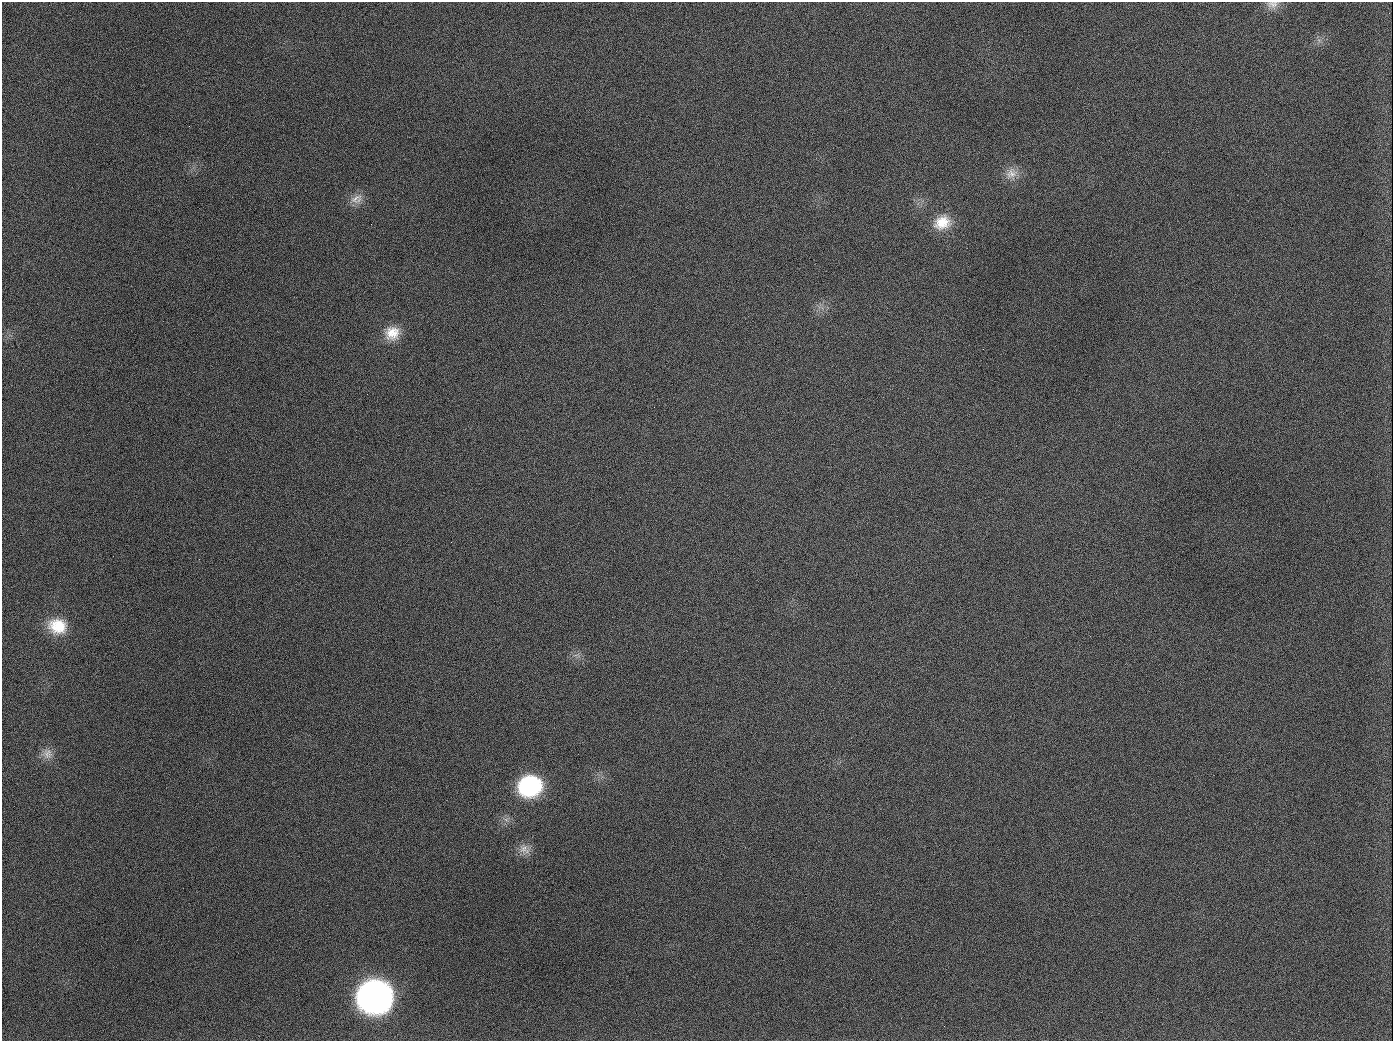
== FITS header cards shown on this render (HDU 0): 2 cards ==
NAXIS1  =                 1391
NAXIS2  =                 1039

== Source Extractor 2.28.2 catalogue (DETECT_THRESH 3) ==
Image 1391 x 1039 px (HDU 0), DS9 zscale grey, 1 PNG px = 1 image px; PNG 1395 x 1043 px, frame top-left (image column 1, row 1039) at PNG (2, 2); no overlay
Background 1730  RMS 75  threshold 225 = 3 sigma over >= 5 px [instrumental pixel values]
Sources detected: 13; all 13 listed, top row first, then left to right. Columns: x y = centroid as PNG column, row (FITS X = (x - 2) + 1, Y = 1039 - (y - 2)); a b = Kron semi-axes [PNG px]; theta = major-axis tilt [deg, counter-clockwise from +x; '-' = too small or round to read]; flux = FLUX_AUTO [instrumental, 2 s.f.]
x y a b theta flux
1272 4 17 11 6 3.9e+04
189 126 3 2 - 6.8e+03
1011 173 18 14 38 6.4e+04
355 199 20 10 31 5.4e+04
942 222 21 16 24 1.2e+05
392 333 19 18 - 1.0e+05
654 407 2 2 - 3.5e+03
57 626 23 19 -13 1.6e+05
47 754 15 14 - 4.9e+04
530 786 22 19 14 5.4e+05
524 849 18 12 -35 5.2e+04
375 996 22 20 9 3.7e+06
944 1026 3 2 - 5.2e+03
At the frame edge (FLAGS 8, measured only in part): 1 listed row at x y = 1272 4